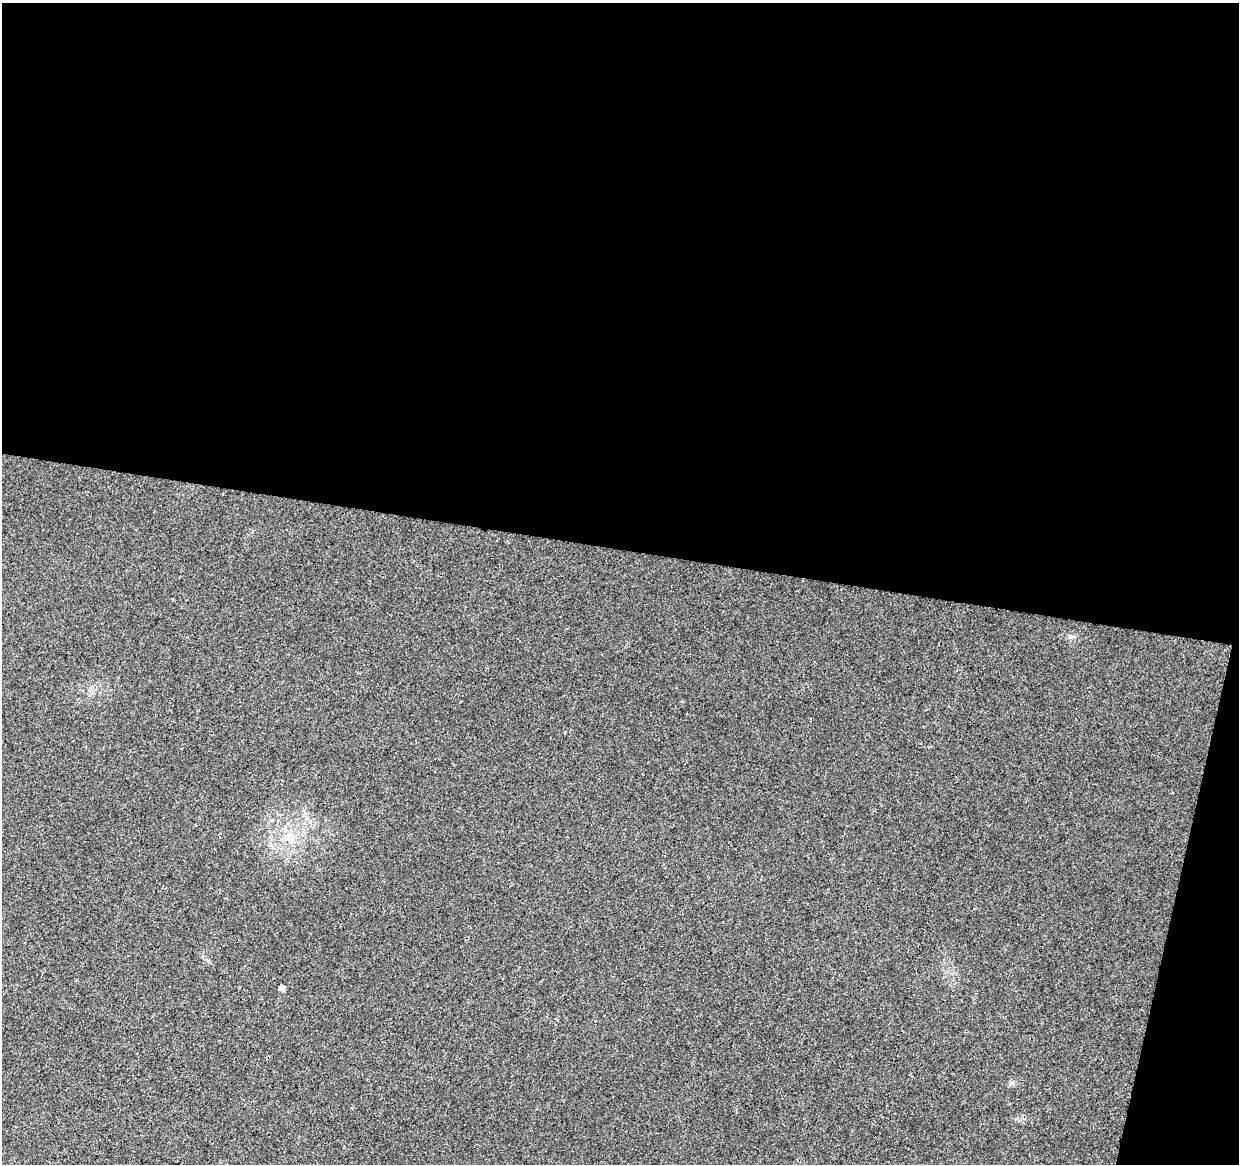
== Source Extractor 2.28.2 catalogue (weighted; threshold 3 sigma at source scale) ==
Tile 4 of 4 x 4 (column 4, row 1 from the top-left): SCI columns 3725-4961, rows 3772-4933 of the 4961 x 5162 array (HDU 1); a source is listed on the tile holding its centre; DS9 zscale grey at full resolution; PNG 1241 x 1166 px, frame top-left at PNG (2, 3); no overlay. Shown black and unused: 49% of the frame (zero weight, under 2 of 3 exposures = <1% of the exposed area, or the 3 px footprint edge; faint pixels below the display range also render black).
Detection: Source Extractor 2.28.2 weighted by HDU 2 'WHT'; one run over the whole footprint, this tile lists its part. Background 0.0101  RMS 0.0057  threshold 0.0259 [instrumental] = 3 sigma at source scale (4.5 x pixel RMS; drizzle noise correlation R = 1.50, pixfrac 1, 0.0396/0.0396 arcsec/px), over >= 5 px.
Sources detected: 4; all 4 listed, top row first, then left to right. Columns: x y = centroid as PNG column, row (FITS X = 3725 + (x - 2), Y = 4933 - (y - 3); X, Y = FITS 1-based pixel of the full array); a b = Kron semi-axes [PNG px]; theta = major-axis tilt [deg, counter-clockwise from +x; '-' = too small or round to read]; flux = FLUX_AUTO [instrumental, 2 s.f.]
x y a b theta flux
1071 637 10 4 0 1.3
290 837 13 11 -46 6.1
282 988 5 4 - 2.4
1011 1083 6 6 - 1.2